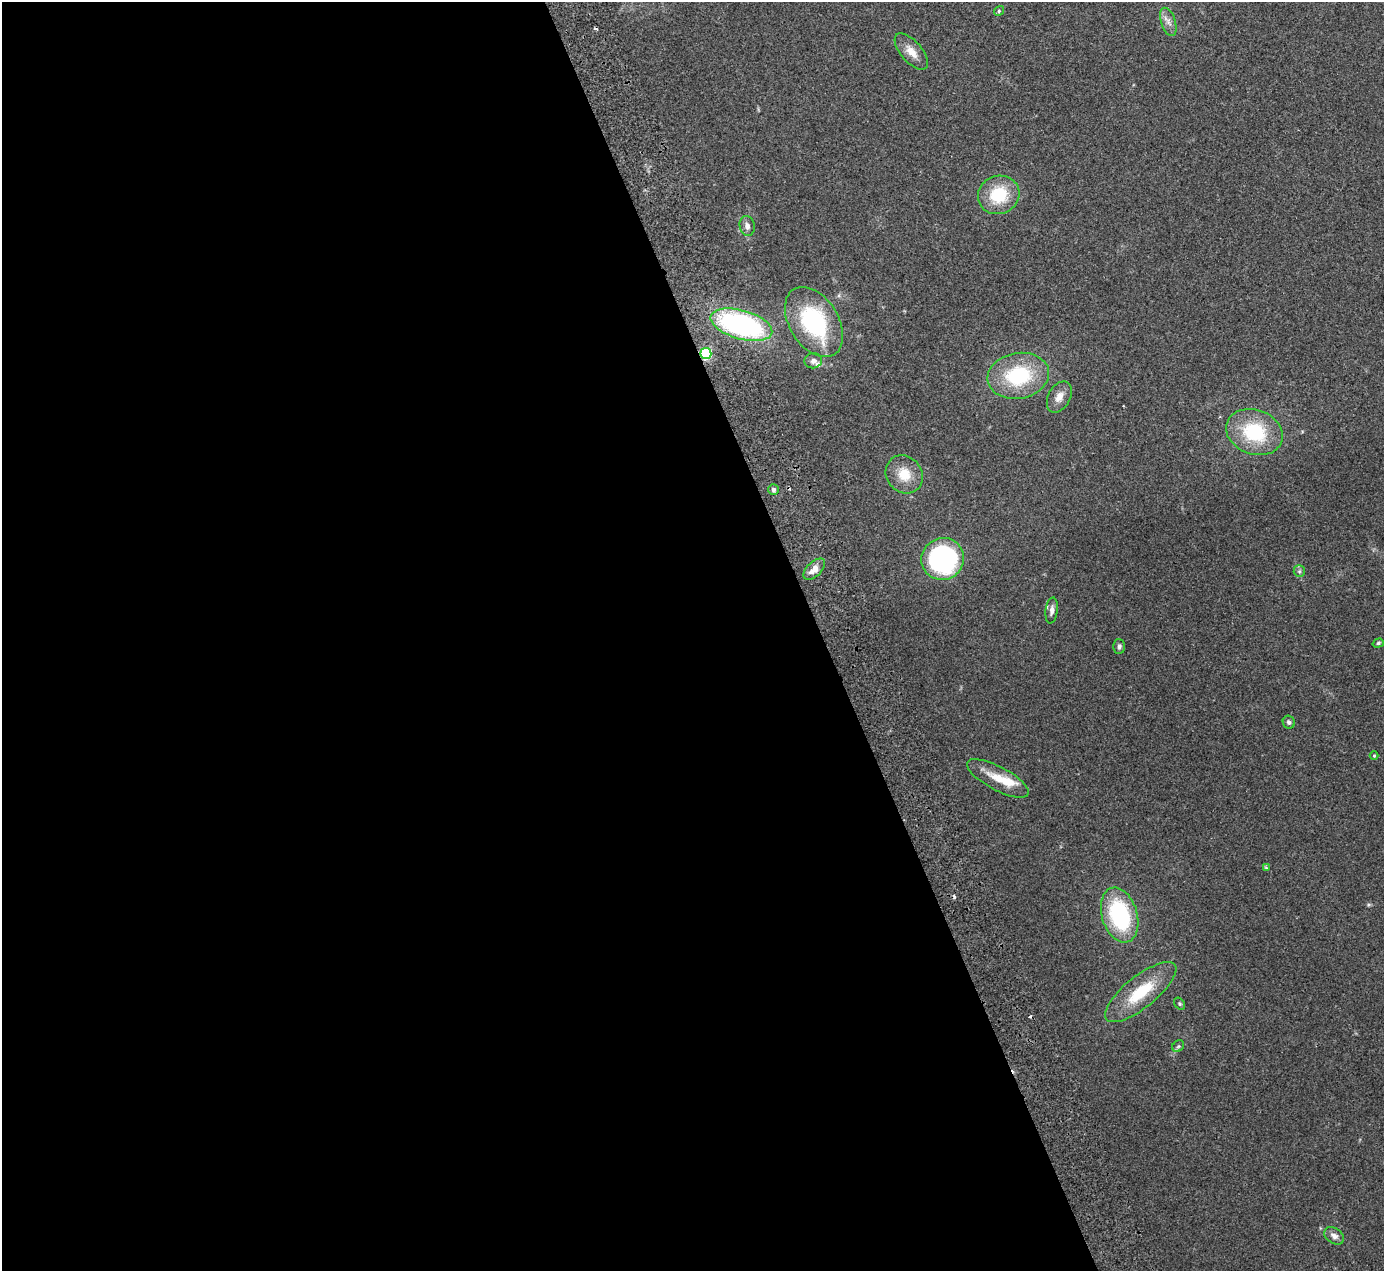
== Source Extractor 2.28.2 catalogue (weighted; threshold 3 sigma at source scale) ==
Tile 9 of 4 x 4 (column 1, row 3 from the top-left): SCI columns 55-1436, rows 1450-2718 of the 5636 x 5565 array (HDU 1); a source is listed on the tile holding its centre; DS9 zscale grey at full resolution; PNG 1386 x 1273 px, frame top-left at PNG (2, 2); each listed source drawn as its Kron ellipse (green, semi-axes under 4 px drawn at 4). Shown black and unused: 59% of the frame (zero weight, under 2 of 3 exposures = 3% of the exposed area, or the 3 px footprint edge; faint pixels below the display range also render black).
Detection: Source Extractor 2.28.2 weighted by HDU 2 'WHT'; one run over the whole footprint, this tile lists its part. Background 0.0772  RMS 0.0083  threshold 0.0374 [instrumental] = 3 sigma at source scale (4.5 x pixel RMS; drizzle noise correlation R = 1.50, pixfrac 1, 0.05/0.05 arcsec/px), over >= 5 px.
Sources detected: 35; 4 cosmic-ray / hot-pixel residue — neither listed nor drawn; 2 inside a brighter listed object's ellipse — not listed separately; the other 29 listed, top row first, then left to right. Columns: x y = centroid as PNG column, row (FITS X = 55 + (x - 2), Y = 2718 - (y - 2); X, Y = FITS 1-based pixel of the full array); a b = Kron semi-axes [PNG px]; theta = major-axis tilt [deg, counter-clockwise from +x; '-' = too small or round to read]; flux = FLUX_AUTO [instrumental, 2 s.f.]
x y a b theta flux
999 11 5 4 - 1
1168 22 15 7 -72 5
911 52 22 10 -49 9.6
999 195 21 19 22 34
747 226 10 7 -77 4
814 322 38 24 -58 89
741 325 32 14 -16 180
706 353 5 5 - 100
813 361 9 7 7 3.6
1018 376 31 23 10 60
1059 397 17 11 62 7.6
1254 432 29 22 -20 52
904 474 20 17 -51 17
773 489 5 5 - 2.2
943 559 21 21 - 160
814 569 13 7 44 7.2
1299 571 6 5 - 1.6
1052 610 13 6 83 3.9
1378 643 6 4 18 1.3
1119 646 7 6 - 2.1
1289 722 6 6 - 1.9
1374 756 4 4 - 0.78
998 778 34 11 -28 17
1266 868 4 4 - 1
1120 915 28 17 -73 86
1141 992 44 16 39 37
1179 1004 6 4 -55 1.2
1178 1046 6 5 - 1.4
1334 1236 11 7 -33 4.5
Overlapping masked pixels (flux is a lower limit): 1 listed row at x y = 706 353